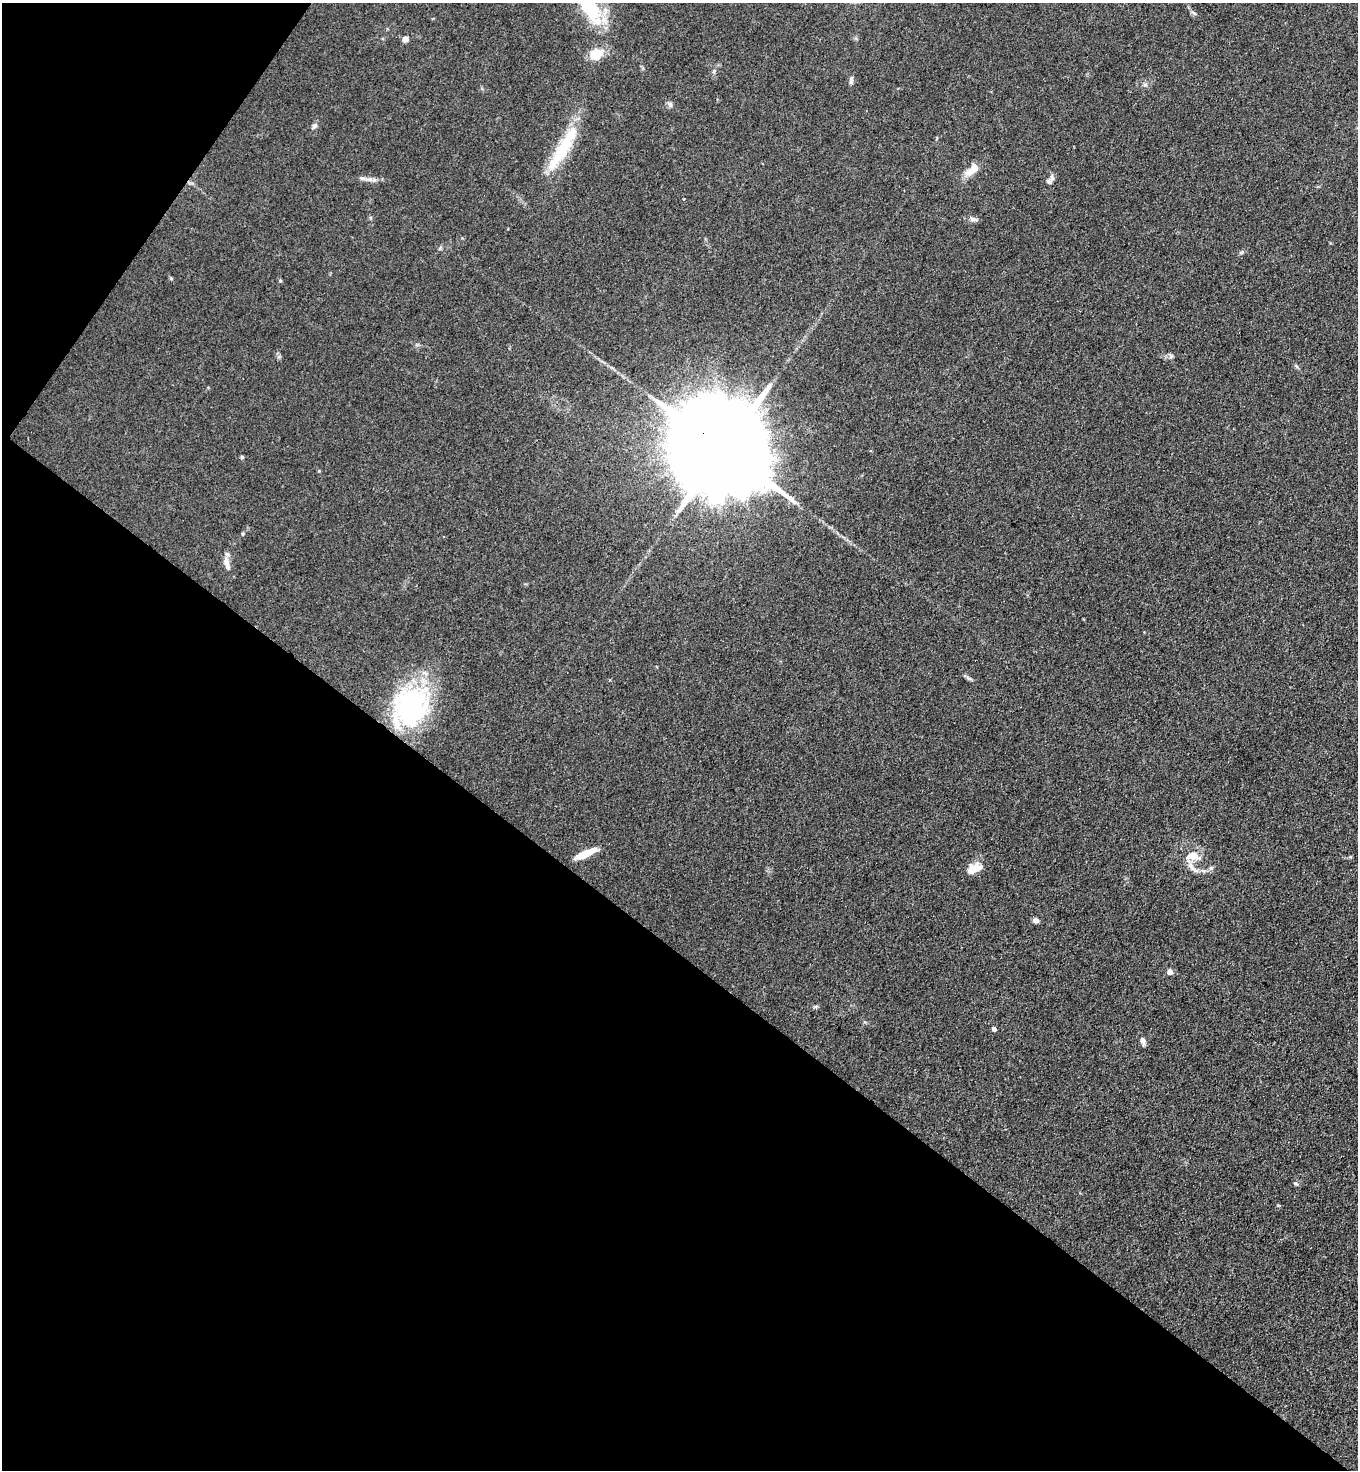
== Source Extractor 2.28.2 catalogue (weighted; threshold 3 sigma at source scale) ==
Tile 9 of 4 x 4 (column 1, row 3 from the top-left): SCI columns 201-1556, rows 1506-2973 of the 5963 x 5945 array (HDU 1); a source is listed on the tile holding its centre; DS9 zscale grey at full resolution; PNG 1360 x 1472 px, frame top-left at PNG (2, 3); no overlay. Shown black and unused: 39% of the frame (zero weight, under 3 of 4 exposures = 5% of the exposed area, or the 3 px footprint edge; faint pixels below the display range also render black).
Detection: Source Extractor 2.28.2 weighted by HDU 2 'WHT'; one run over the whole footprint, this tile lists its part. Background 0.103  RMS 0.0074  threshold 0.0333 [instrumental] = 3 sigma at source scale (4.5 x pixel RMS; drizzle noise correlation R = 1.50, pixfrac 1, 0.05/0.05 arcsec/px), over >= 5 px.
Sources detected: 40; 1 inside a brighter object's white glare — not listed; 5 inside a brighter listed object's ellipse — not listed separately; the other 34 listed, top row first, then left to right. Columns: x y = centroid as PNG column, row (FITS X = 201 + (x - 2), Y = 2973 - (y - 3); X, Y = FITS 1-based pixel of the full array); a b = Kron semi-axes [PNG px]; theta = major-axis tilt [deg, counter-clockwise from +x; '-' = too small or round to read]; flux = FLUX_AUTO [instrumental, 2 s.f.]
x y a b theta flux
587 4 41 14 -62 61
1194 13 9 3 -33 1.4
405 39 7 6 - 3
595 55 16 13 28 14
714 71 7 4 46 1.3
851 80 11 5 86 2.3
670 105 7 5 -90 1.9
314 126 9 6 51 2.1
562 149 57 14 57 39
973 169 17 10 53 7.7
1052 178 8 7 - 2.6
370 179 9 6 -7 2.9
684 199 3 3 - 0.71
973 219 15 5 -15 2.6
1241 252 7 5 22 1.3
171 278 6 4 -1 0.79
280 280 5 3 - 0.77
1171 356 7 4 45 1.5
724 450 43 20 -38 27000
242 457 5 4 - 1
243 534 5 3 - 0.77
227 563 19 7 -75 5.4
969 678 11 4 -25 1.8
413 706 50 39 44 110
585 854 25 6 25 13
1193 856 20 10 -4 11
1211 868 7 5 45 1.7
973 869 19 10 28 11
1036 920 6 5 - 3.2
1170 972 5 4 - 6.6
815 1006 7 4 2 1.2
994 1029 4 4 - 2.9
1143 1041 10 6 -66 3.5
1296 1183 7 5 -48 1.4
Overlapping masked pixels (flux is a lower limit): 1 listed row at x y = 724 450
Isophote crosses this tile's border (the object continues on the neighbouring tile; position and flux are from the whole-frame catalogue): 1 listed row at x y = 587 4
Unlisted compact peaks at least as high as the median listed source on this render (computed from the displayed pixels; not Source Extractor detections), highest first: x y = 319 471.